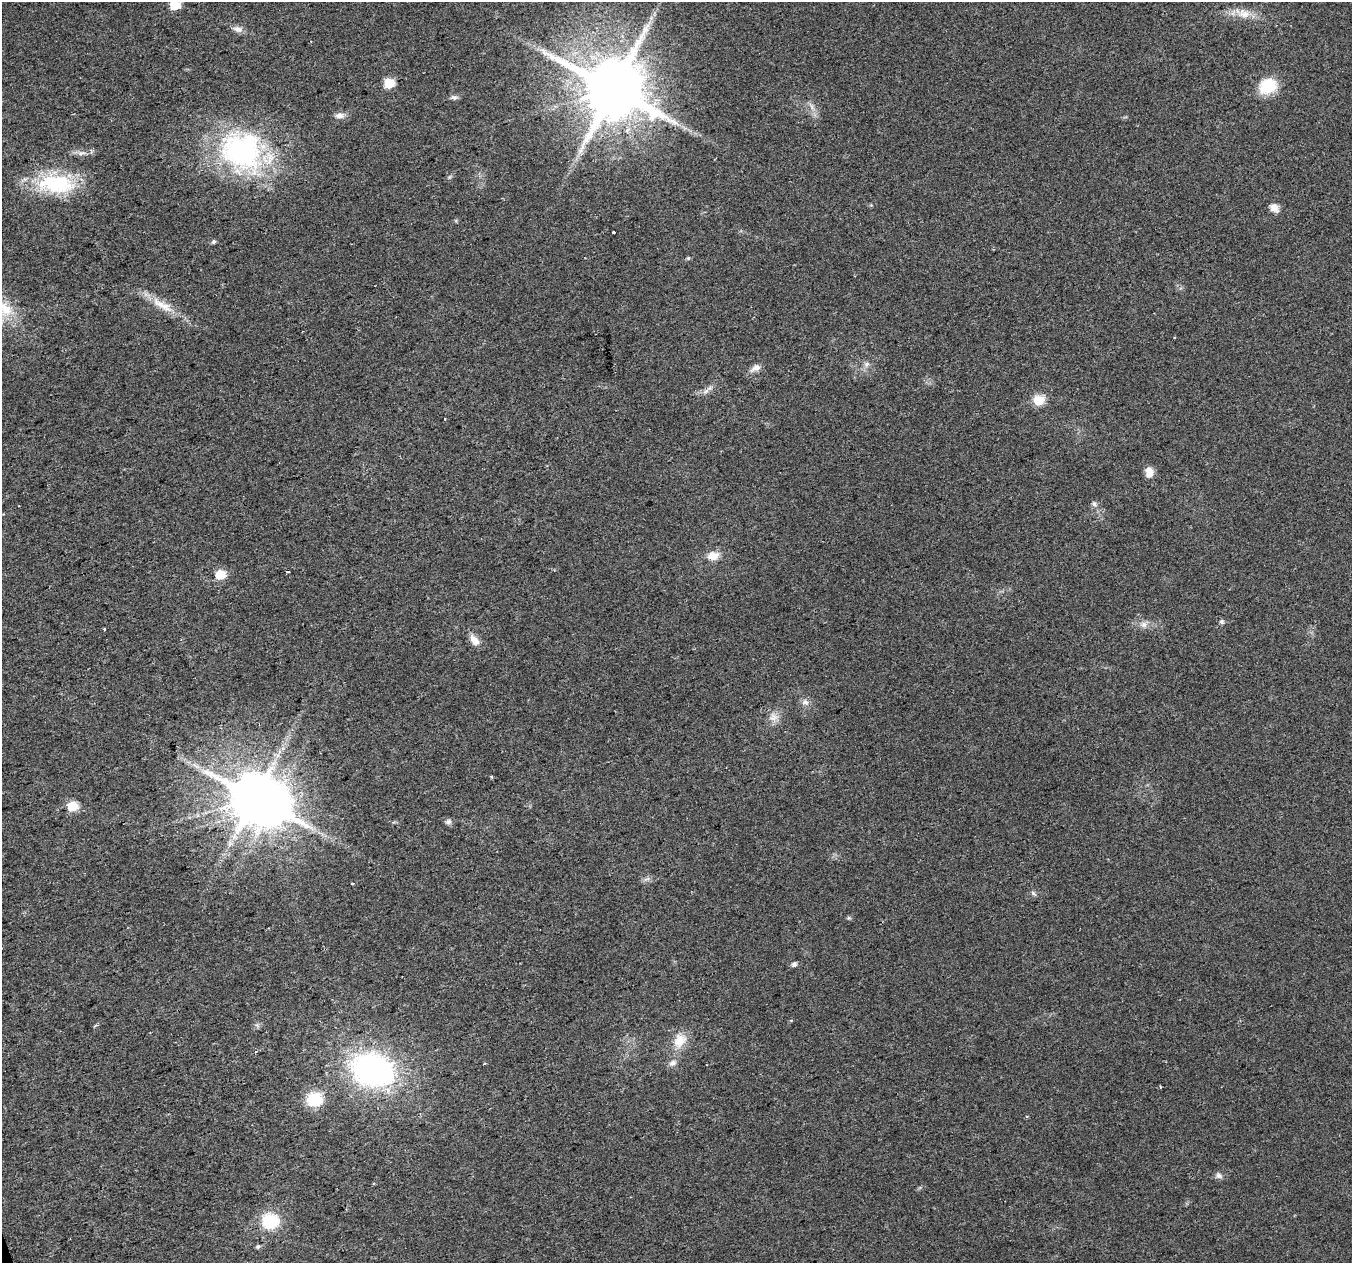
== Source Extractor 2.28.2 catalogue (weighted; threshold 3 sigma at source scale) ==
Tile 7 of 4 x 4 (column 3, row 2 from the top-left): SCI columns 2701-4050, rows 2640-3900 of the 5401 x 5226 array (HDU 1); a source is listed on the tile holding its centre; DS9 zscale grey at full resolution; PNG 1354 x 1265 px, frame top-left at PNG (2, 2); no overlay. Shown black and unused: <1% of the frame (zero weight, under 2 of 3 exposures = <1% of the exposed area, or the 3 px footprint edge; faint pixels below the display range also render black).
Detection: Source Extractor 2.28.2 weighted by HDU 2 'WHT'; one run over the whole footprint, this tile lists its part. Background 0.041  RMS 0.0055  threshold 0.0249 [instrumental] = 3 sigma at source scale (4.5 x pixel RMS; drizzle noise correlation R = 1.50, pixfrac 1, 0.0396/0.0396 arcsec/px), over >= 5 px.
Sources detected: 50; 1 inside a brighter object's white glare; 1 long thin detection or spike segment (spike, bleed or trail) — not listed; the other 48 listed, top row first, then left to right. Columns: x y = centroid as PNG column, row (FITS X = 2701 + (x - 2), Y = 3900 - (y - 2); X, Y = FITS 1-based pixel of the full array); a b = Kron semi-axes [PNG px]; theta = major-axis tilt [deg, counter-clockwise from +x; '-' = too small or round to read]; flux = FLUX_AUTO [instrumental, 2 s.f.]
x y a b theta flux
174 5 6 5 - 28
1244 14 19 12 -11 7.8
651 18 6 5 - 1.4
238 29 14 8 -18 3
389 83 6 6 - 24
1267 86 20 16 29 19
613 89 17 16 - 5700
454 97 9 6 -6 1.6
812 107 9 4 -71 1.7
339 116 12 7 0 2.9
242 151 58 50 -33 110
81 153 12 6 8 2.8
56 184 50 24 -4 43
1274 208 12 9 -38 3.8
613 232 4 3 - 1.7
213 242 6 5 - 1.1
688 258 5 4 - 0.78
162 305 40 10 -29 12
5 309 24 20 -41 17
866 364 7 7 - 2
755 368 14 8 29 3.6
706 391 8 5 44 1.9
1039 400 11 10 - 9.7
1149 472 12 9 -82 5.2
1094 504 6 6 - 1.5
19 506 2 2 - 0.54
713 556 15 10 10 6.2
287 571 3 3 - 3.2
220 574 6 5 - 23
1221 622 6 6 - 1.2
1144 624 9 9 - 2.8
104 629 3 3 - 1.4
474 640 16 9 -51 4.7
805 702 10 7 -20 2.6
773 717 13 12 - 4.6
491 777 3 3 - 0.81
255 798 13 12 - 3100
72 806 6 5 - 33
448 822 8 6 26 1.7
351 884 3 3 - 2.8
794 964 5 5 - 2.3
680 1041 20 15 58 11
673 1063 11 7 28 2.6
373 1070 37 27 -18 150
314 1099 20 17 17 16
1219 1176 9 7 -37 2.1
270 1221 18 17 - 24
258 1246 6 5 - 1.1
Isophote crosses this tile's border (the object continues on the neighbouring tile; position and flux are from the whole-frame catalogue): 2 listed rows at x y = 174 5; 5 309
Unlisted compact peaks at least as high as the median listed source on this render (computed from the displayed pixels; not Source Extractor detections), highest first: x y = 1033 893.